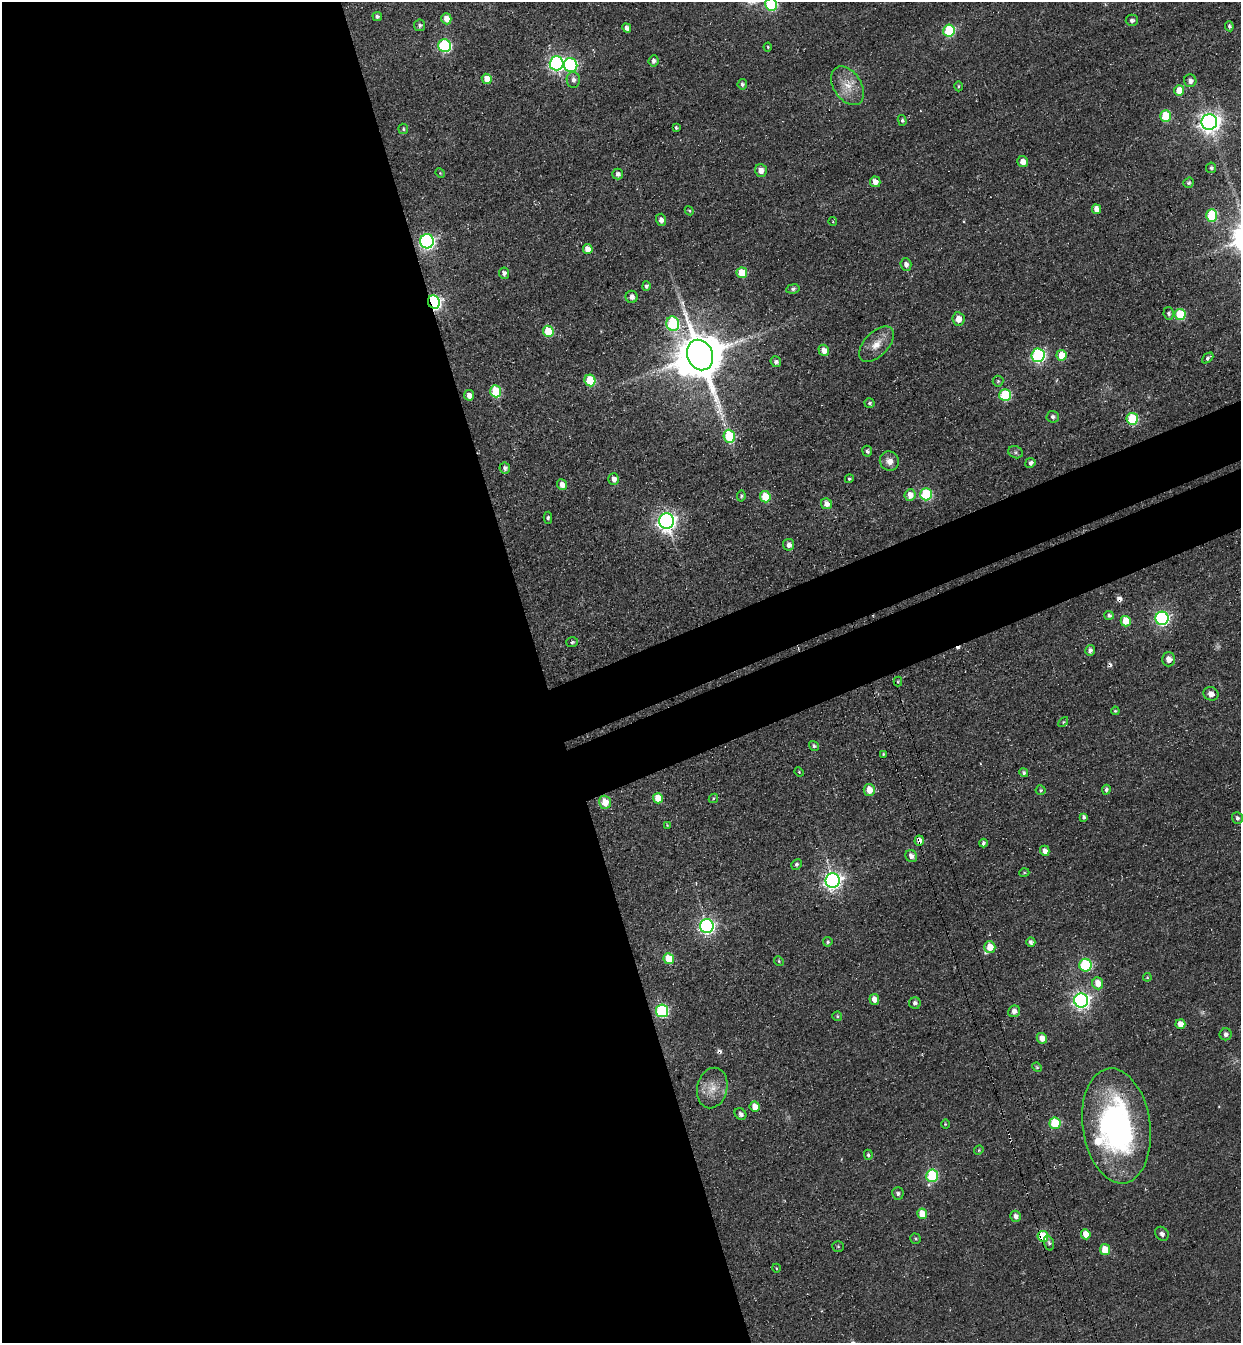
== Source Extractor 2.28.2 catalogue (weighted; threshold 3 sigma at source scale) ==
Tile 9 of 4 x 4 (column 1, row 3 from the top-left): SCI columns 312-1550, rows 1405-2745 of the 5451 x 5491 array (HDU 1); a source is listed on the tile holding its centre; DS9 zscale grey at full resolution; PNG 1243 x 1345 px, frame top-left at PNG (2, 2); each listed source drawn as its Kron ellipse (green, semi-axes under 4 px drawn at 4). Shown black and unused: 49% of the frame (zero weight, under 3 of 4 exposures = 7% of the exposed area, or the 3 px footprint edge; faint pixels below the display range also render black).
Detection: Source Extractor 2.28.2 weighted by HDU 2 'WHT'; one run over the whole footprint, this tile lists its part. Background 0.0477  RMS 0.017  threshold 0.0769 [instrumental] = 3 sigma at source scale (4.5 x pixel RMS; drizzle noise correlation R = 1.50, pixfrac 1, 0.05/0.05 arcsec/px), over >= 5 px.
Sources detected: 160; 1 too faint to see at this stretch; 1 inside a brighter object's white glare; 5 cosmic-ray / hot-pixel residue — neither listed nor drawn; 1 inside a brighter listed object's ellipse — not listed separately; the other 152 listed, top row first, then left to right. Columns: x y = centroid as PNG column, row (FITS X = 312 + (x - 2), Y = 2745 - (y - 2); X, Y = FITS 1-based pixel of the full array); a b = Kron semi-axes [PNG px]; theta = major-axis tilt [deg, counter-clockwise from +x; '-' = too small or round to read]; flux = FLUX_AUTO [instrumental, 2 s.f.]
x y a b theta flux
771 4 6 6 - 160
377 16 5 4 - 3.7
446 19 5 5 - 16
1132 20 6 5 - 5.3
420 25 6 5 - 4.7
1229 26 5 4 - 4.4
627 28 5 4 - 5.9
949 30 6 6 - 100
444 46 6 6 - 200
768 47 4 4 - 1.8
653 61 6 5 - 5.7
556 63 7 7 - 530
571 65 7 6 - 180
487 79 5 5 - 20
573 80 8 6 -88 7.7
1190 81 6 6 - 8.9
742 84 5 5 - 4.4
848 86 21 14 -57 31
958 86 5 3 - 2
1179 91 5 5 - 39
1165 116 5 5 - 75
902 120 5 4 - 3.5
1209 122 8 7 - 1200
676 128 4 3 - 2.8
403 129 5 5 - 2.4
1023 162 5 5 - 14
1211 168 5 5 - 3.9
761 170 6 6 - 13
440 173 5 4 - 1.6
618 174 5 5 - 6.3
875 182 5 5 - 14
1189 183 5 5 - 3.2
1096 209 5 4 - 16
689 211 5 4 - 2.1
1212 215 6 5 - 99
661 220 6 5 - 7.2
833 221 4 4 - 1.6
427 241 7 7 - 430
588 249 5 5 - 19
906 264 6 5 - 7
504 273 5 5 - 6.8
742 273 5 5 - 47
646 286 5 4 - 4
793 289 6 4 7 4.5
632 297 6 6 - 7
434 302 7 5 -67 390
1169 313 6 5 - 4.4
1180 314 5 5 - 75
958 319 6 6 - 18
673 324 7 6 - 160
548 331 6 5 - 60
876 344 22 12 47 25
824 350 5 5 - 18
700 355 15 12 -67 7400
1038 355 6 6 - 300
1062 355 5 5 - 36
1208 358 6 4 42 4.8
776 362 5 5 - 4.5
590 380 6 5 - 73
998 381 5 5 - 2.4
496 391 6 5 - 81
469 395 5 5 - 11
1005 395 6 6 - 130
869 403 5 5 - 3.5
1053 417 6 6 - 5.8
1132 419 6 5 - 110
729 436 6 5 - 100
867 451 5 5 - 3.7
1016 452 7 6 - 3.8
889 461 10 9 - 13
1030 463 5 5 - 4.9
505 468 5 5 - 5.9
614 479 6 5 - 10
849 479 4 4 - 2.8
562 485 5 5 - 14
926 494 6 6 - 130
910 495 6 5 - 18
741 496 5 3 - 2.5
765 497 5 5 - 55
827 504 6 5 - 13
548 518 6 4 88 3.2
666 521 8 7 - 860
789 545 6 5 - 8
1109 615 5 4 - 4.4
1162 618 6 6 - 330
1126 621 5 5 - 36
572 642 6 5 - 3.3
1090 650 5 4 - 5.2
1168 659 7 6 - 12
898 682 5 4 - 1.9
1211 694 8 6 -27 11
1115 711 4 3 - 1.9
1063 722 6 4 46 2.1
814 746 5 4 - 4.1
883 754 3 3 - 1.9
799 772 5 4 - 1.7
1024 772 5 4 - 3.8
869 790 6 5 - 24
1041 790 5 5 - 2.6
1106 790 5 4 - 4.5
658 798 5 5 - 31
713 798 5 4 - 2.4
605 802 6 6 - 27
1084 817 4 4 - 4.4
1237 818 6 5 - 4.1
667 825 4 3 - 1.4
919 841 5 4 - 9.3
983 843 4 4 - 3.8
1045 851 5 4 - 9.9
911 856 6 5 - 8.8
796 864 5 5 - 4.2
1024 873 5 3 - 1.6
833 881 7 7 - 790
707 926 7 7 - 480
828 942 5 4 - 3
1031 942 5 4 - 6
990 947 6 5 - 29
669 959 5 5 - 51
779 961 5 4 - 2.1
1086 965 6 6 - 140
1147 977 4 4 - 2
1098 983 6 5 - 23
874 999 5 5 - 13
1081 1000 7 7 - 670
915 1003 6 5 - 5.3
662 1011 6 6 - 230
1014 1011 6 5 - 9.3
837 1016 5 5 - 2.4
1180 1024 5 5 - 15
1226 1034 6 6 - 5.5
1042 1038 5 5 - 18
1037 1067 5 4 - 2.2
712 1088 20 15 77 28
755 1107 5 5 - 20
740 1114 6 5 - 6.4
1055 1123 6 5 - 80
945 1124 4 3 - 1.4
1116 1126 58 34 -82 450
979 1150 5 4 - 1.9
868 1155 5 4 - 3.5
932 1176 6 6 - 150
898 1193 6 5 - 4.5
922 1214 5 5 - 31
1015 1216 5 5 - 9.1
1086 1234 5 4 - 27
1162 1234 7 6 - 5.1
1043 1236 5 5 - 70
915 1239 6 5 - 2.5
1049 1243 7 4 -72 3.8
838 1246 5 5 - 2
1105 1250 5 5 - 33
776 1268 4 3 - 1.4
Overlapping masked pixels (flux is a lower limit): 3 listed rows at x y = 434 302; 919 841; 1043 1236
Isophote crosses this tile's border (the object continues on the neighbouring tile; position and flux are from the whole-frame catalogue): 1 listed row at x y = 771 4